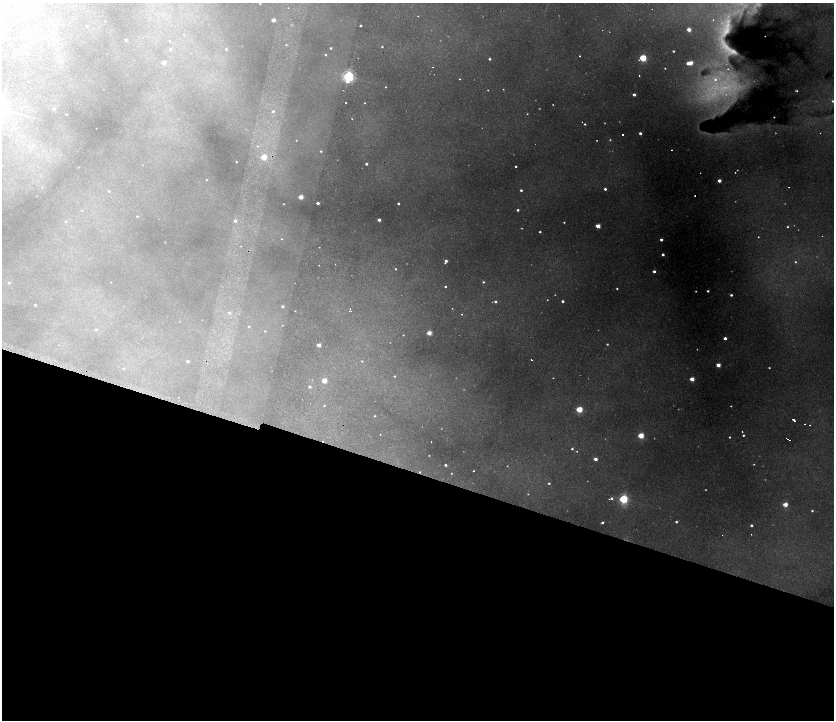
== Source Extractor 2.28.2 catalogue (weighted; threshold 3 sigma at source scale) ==
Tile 15 of 4 x 4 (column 3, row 4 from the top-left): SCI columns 3601-5264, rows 1-1435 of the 7074 x 5741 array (HDU 1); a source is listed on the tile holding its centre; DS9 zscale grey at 2 x 2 block average (1 PNG px = mean of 2 x 2 image px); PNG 836 x 722 px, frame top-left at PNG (2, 3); no overlay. Shown black and unused: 34% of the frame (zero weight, under 2 of 4 exposures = <1% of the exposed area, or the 3 px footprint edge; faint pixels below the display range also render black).
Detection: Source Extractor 2.28.2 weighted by HDU 2 'WHT'; one run over the whole footprint, this tile lists its part. Background 0.273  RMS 0.013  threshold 0.0592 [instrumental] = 3 sigma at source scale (4.5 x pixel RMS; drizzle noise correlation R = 1.50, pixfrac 1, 0.05/0.05 arcsec/px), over >= 5 px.
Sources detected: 216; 32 too faint to see at this stretch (2 x 2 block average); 11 cosmic-ray / hot-pixel residue — not listed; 3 inside a brighter listed object's ellipse — not listed separately; the other 170 listed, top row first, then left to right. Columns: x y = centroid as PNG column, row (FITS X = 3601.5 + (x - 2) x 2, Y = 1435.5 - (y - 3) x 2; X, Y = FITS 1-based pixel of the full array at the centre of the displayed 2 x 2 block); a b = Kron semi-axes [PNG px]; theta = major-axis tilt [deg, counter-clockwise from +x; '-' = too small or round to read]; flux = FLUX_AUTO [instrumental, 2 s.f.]
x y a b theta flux
260 3 2 2 - 4.2
418 16 2 2 - 1.5
273 20 2 2 - 38
713 20 2 2 - 2.1
105 21 2 2 - 1.5
291 25 3 2 - 2.7
87 26 2 2 - 2.1
361 26 2 2 - 4.3
689 30 2 2 - 46
184 35 3 2 - 1.6
765 36 2 2 - 1.3
126 40 2 2 - 11
169 41 3 2 - 2.8
286 45 3 3 - 3.9
382 47 2 2 - 4.6
331 48 2 2 - 5.4
170 49 3 3 - 7.9
226 49 3 3 - 5.9
42 50 2 2 - 1.3
673 51 2 2 - 5.7
325 55 2 2 - 3.8
580 56 2 2 - 24
643 58 3 3 - 220
489 59 2 2 - 7.7
164 62 3 2 - 29
688 63 2 2 - 32
691 63 2 2 - 52
433 67 2 2 - 3.7
665 68 2 2 - 2.4
348 76 4 4 - 800
639 76 2 2 - 3.9
459 79 2 2 - 3.1
385 87 2 2 - 2.6
724 88 35 23 19 490
503 89 2 2 - 2.6
488 90 2 2 - 2.5
797 91 3 2 - 5.2
634 95 2 2 - 19
833 101 3 3 - 6
346 102 2 2 - 2.6
365 103 2 2 - 2
553 105 2 2 - 2.3
53 109 2 2 - 12
273 111 3 2 - 8.7
67 114 2 2 - 2.2
527 114 2 2 - 2
774 117 2 2 - 2.1
352 119 2 2 - 1.9
582 122 2 2 - 1.2
585 124 2 2 - 5.1
96 128 2 2 - 0.99
640 133 2 2 - 14
623 135 2 2 - 12
296 140 2 2 - 1.8
610 140 3 2 - 3.3
258 146 3 3 - 4.3
671 150 2 2 - 2.3
321 151 3 3 - 5
264 157 3 3 - 100
236 162 2 2 - 2.7
366 164 2 2 - 9.4
516 166 2 2 - 5.4
78 167 2 2 - 1.3
737 170 2 2 - 2.9
735 172 2 2 - 2.4
206 180 2 2 - 2.3
719 181 2 2 - 34
42 188 3 2 - 1.5
605 189 2 2 - 12
521 190 2 2 - 9.1
109 191 3 2 - 3.9
37 196 2 2 - 0.7
301 197 3 3 - 68
318 203 2 2 - 19
398 203 2 2 - 7.6
284 204 2 2 - 2.2
82 210 3 3 - 2.3
518 210 2 2 - 8.9
137 216 2 2 - 2.8
379 220 2 2 - 20
66 221 3 3 - 4.1
235 221 3 3 - 11
564 222 2 2 - 3.6
598 226 3 2 - 77
787 227 2 2 - 3.8
540 232 2 2 - 4.8
822 236 2 2 - 1.3
758 237 2 2 - 2.3
281 239 3 3 - 2.5
661 240 2 2 - 17
165 242 2 2 - 1.6
241 246 2 2 - 2.9
319 247 2 2 - 7.5
663 254 2 2 - 15
446 261 2 2 - 14
795 262 3 3 - 4.8
445 263 2 2 - 2.9
335 264 2 2 - 1.4
319 265 2 2 - 3.4
395 269 2 2 - 5.7
654 271 2 2 - 15
110 282 2 2 - 1
483 282 3 2 - 5.7
9 283 3 2 - 6.8
445 286 2 2 - 5.4
617 289 2 2 - 4.3
708 291 2 2 - 7.6
731 295 2 2 - 10
563 301 2 2 - 11
495 302 2 2 - 9.8
35 305 2 2 - 5.9
282 306 2 2 - 7.9
295 311 2 2 - 2
350 311 3 2 - 2.2
229 313 4 3 - 11
462 314 2 2 - 3
202 320 2 2 - 0.76
180 321 2 2 - 0.87
249 326 3 3 - 3.9
96 330 3 3 - 6
265 331 3 2 - 2.7
429 333 3 2 - 77
403 335 2 2 - 2.4
725 338 2 2 - 21
607 344 2 2 - 3.7
58 345 3 2 - 1.3
319 345 2 2 - 50
531 360 2 2 - 3.4
188 361 2 2 - 12
362 361 3 3 - 3.4
718 365 3 2 - 57
769 368 2 2 - 3.2
123 369 3 3 - 4
394 376 3 2 - 3.7
553 378 2 2 - 1.9
692 379 3 2 - 69
324 381 3 2 - 84
309 387 3 2 - 11
178 397 2 2 - 0.75
324 405 3 3 - 3.4
731 406 2 2 - 2.1
579 409 3 3 - 180
374 416 2 2 - 2.8
794 420 3 2 - 16
805 424 2 2 - 6.6
810 425 2 2 - 2.3
742 432 2 2 - 2.9
380 434 2 2 - 2.3
743 435 2 2 - 5.6
641 436 3 3 - 150
729 437 2 2 - 4.1
788 439 4 2 - 15
431 441 2 2 - 3.2
572 449 2 2 - 6
577 451 2 2 - 2.3
429 455 2 2 - 2
595 459 3 2 - 25
445 465 3 2 - 8.7
507 466 2 2 - 2.1
473 471 2 2 - 2.7
420 472 3 2 - 5.1
549 483 2 2 - 5.8
528 494 3 2 - 2.4
612 498 3 2 - 8.1
623 499 3 3 - 520
785 504 3 2 - 73
812 511 2 2 - 5
602 522 3 2 - 7.8
676 522 2 2 - 7
751 525 2 2 - 8.2
Overlapping masked pixels (flux is a lower limit): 2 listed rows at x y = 788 439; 420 472
Isophote crosses this tile's border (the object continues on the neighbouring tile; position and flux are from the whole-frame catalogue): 2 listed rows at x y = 260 3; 833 101